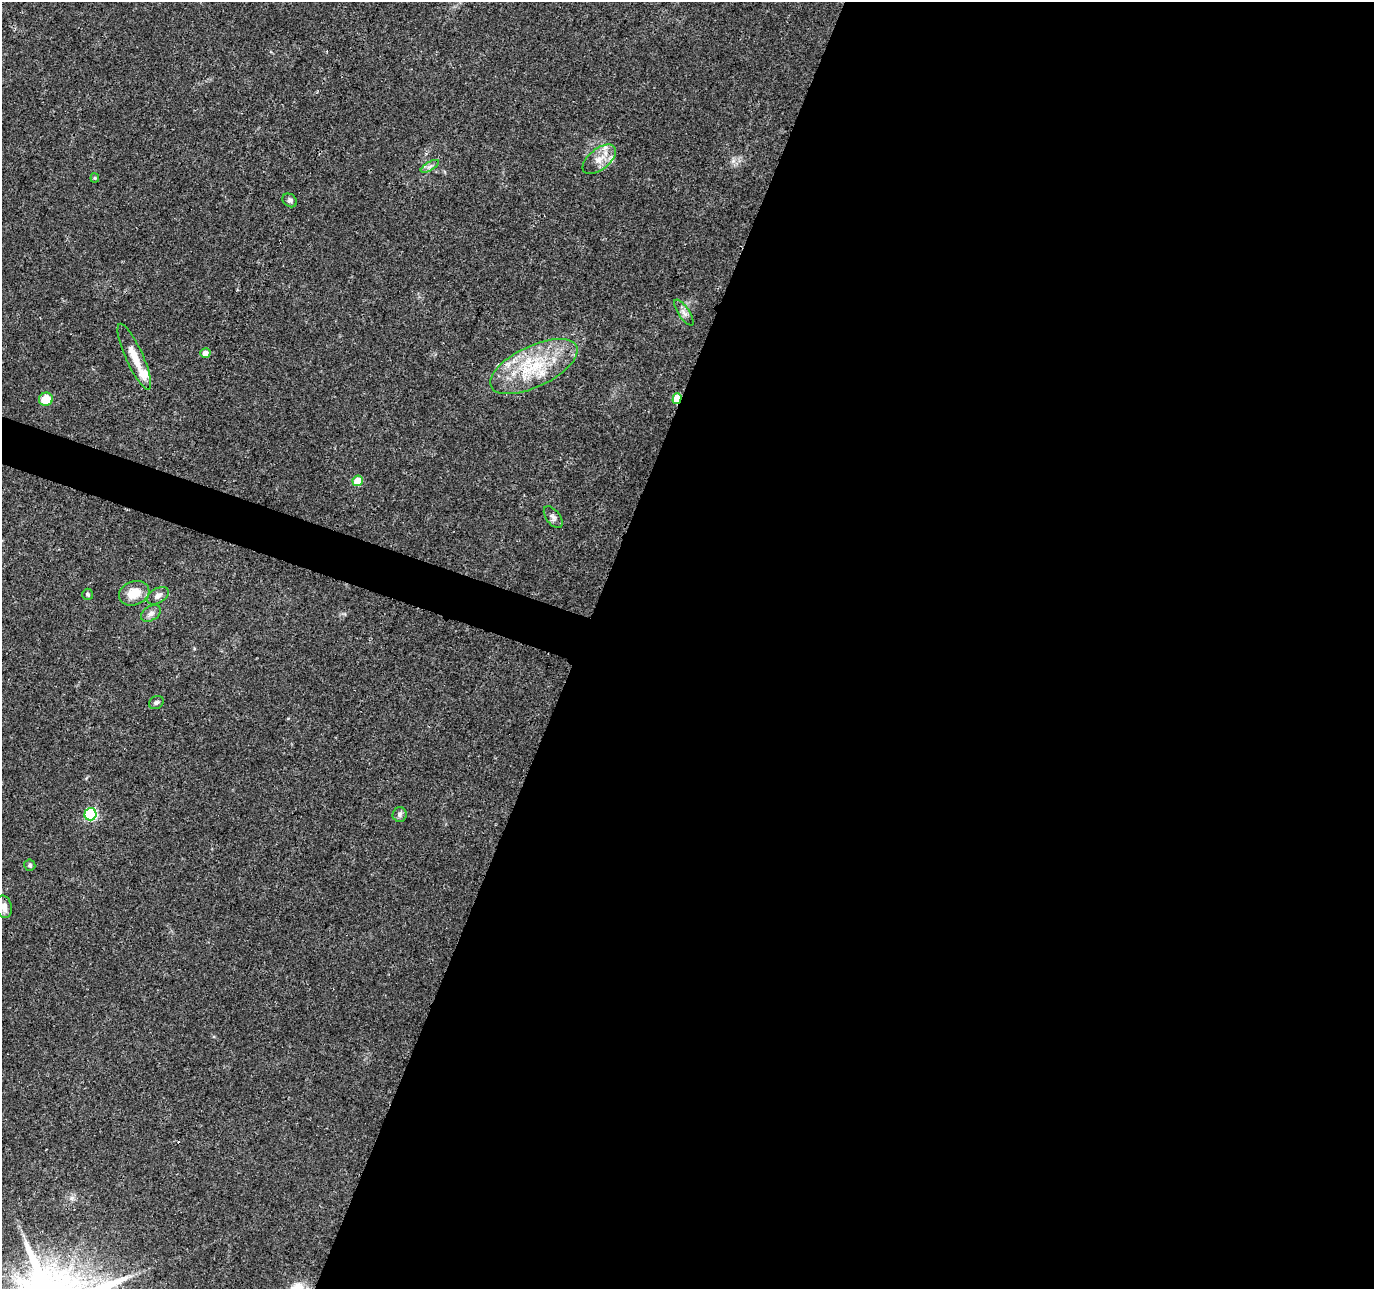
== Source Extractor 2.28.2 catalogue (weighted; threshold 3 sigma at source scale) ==
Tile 12 of 4 x 4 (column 4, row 3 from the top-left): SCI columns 4123-5494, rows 1505-2791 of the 5505 x 5644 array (HDU 1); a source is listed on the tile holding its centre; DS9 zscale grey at full resolution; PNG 1376 x 1291 px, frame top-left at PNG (2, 2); each listed source drawn as its Kron ellipse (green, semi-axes under 4 px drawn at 4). Shown black and unused: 59% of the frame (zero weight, under 3 of 4 exposures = <1% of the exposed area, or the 3 px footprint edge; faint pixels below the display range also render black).
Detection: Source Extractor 2.28.2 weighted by HDU 2 'WHT'; one run over the whole footprint, this tile lists its part. Background 0.0464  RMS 0.0039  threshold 0.0174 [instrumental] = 3 sigma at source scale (4.5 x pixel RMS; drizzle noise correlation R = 1.50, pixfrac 1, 0.0396/0.0396 arcsec/px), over >= 5 px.
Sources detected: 24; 1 cosmic-ray / hot-pixel residue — neither listed nor drawn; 2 inside a brighter listed object's ellipse — not listed separately; the other 21 listed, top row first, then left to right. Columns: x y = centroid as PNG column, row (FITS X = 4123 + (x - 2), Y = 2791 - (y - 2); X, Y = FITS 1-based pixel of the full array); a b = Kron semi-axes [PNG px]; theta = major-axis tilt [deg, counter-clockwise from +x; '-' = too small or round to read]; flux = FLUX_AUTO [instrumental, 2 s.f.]
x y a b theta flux
599 159 20 10 38 4.8
430 166 10 4 30 1.2
95 178 4 4 - 0.44
290 200 8 6 -36 0.96
684 312 15 5 -56 1.7
205 353 5 5 - 2.2
134 357 36 8 -66 7.2
534 367 47 20 25 26
46 399 7 6 - 7.5
677 399 5 4 - 9.5
358 481 5 5 - 6.8
553 517 12 7 -53 1.5
134 593 15 11 21 6.5
88 594 5 5 - 0.69
158 596 12 7 31 1.9
151 613 11 7 32 1.6
156 702 7 6 - 0.96
90 814 6 6 - 43
400 814 7 7 - 1.1
30 865 6 5 - 0.64
4 907 11 7 -76 2.7
Overlapping masked pixels (flux is a lower limit): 1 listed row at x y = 677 399
Isophote crosses this tile's border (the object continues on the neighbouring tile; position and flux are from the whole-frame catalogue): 1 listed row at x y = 4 907